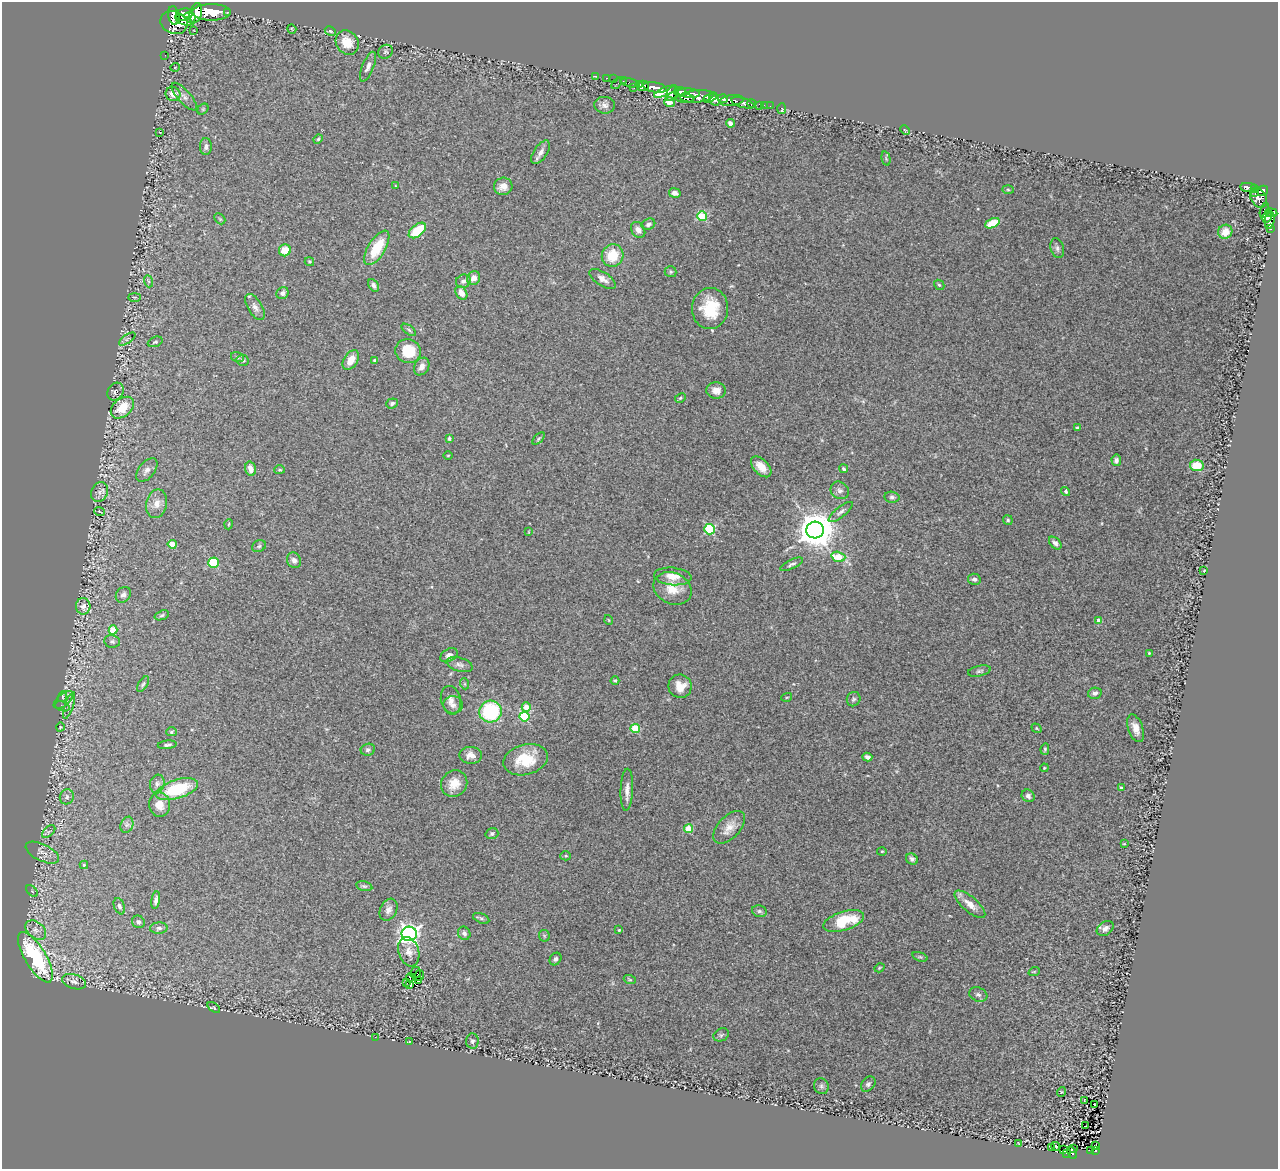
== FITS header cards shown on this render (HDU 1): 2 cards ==
NAXIS1  =                 1276
NAXIS2  =                 1167

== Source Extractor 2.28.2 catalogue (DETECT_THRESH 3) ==
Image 1276 x 1167 px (HDU 1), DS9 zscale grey, 1 PNG px = 1 image px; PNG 1280 x 1171 px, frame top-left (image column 1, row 1167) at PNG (2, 2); each listed source drawn as its Kron ellipse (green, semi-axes under 4 px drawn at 4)
Background 0.127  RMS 0.018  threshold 0.0549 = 3 sigma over >= 5 px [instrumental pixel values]
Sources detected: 252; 1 with non-positive FLUX_AUTO (blend fragments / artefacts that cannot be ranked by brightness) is neither listed nor drawn; the other 251 listed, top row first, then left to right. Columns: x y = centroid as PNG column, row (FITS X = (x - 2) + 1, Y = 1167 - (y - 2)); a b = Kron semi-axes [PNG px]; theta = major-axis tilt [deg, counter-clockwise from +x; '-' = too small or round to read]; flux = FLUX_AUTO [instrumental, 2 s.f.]
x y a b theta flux
211 12 19 8 0 1300
227 12 3 3 - 30
196 13 10 6 75 700
174 15 9 5 -80 390
184 15 8 6 7 330
190 17 6 5 - 280
184 20 9 4 -21 180
174 23 14 11 -20 410
292 29 5 2 - 1
194 31 2 2 - 5.5
330 31 6 4 -28 2.2
347 42 13 11 -54 21
386 52 7 6 - 2.6
165 55 2 2 - 2.8
175 67 5 3 - 0.84
368 67 16 6 68 6.6
595 76 3 2 - 8.8
606 78 3 2 - 4.3
613 79 2 2 - 9.5
623 81 2 2 - 4.1
617 83 6 3 49 21
630 83 10 3 -10 29
639 85 4 3 - 86
643 86 6 5 - 190
634 87 3 2 - 8.3
655 87 11 5 -10 460
665 92 11 4 23 130
680 92 5 4 - 96
672 93 8 5 61 130
689 93 11 4 -6 110
173 94 8 7 - 10
697 96 17 6 4 430
184 97 17 6 -49 6.7
710 98 7 4 28 260
685 99 9 4 0 45
723 99 5 4 - 110
714 100 7 4 -65 310
732 101 12 5 8 240
669 102 5 5 - 8.8
743 103 12 4 -18 61
751 103 4 3 - 43
605 105 10 8 -8 5.7
764 105 2 2 - 4
760 106 4 3 - 21
770 106 2 2 - 1.4
203 109 6 5 - 2
781 109 5 3 - 11
730 123 4 4 - 4.5
905 130 5 3 - 1
160 132 4 3 - 0.86
318 139 5 4 - 1.5
206 147 8 6 90 4.9
541 152 13 6 55 6.5
886 159 7 4 -75 1.7
395 186 4 3 - 0.81
503 186 9 8 - 9.9
1248 187 8 4 -7 58
1254 189 4 3 - 42
1008 190 6 4 -2 1.5
1263 191 5 5 - 110
675 193 6 5 - 4.9
1255 193 4 2 - 26
1258 198 11 7 -60 140
1264 211 8 3 73 24
1271 213 6 3 -7 72
702 216 5 4 - 64
1267 217 5 4 - 27
220 219 6 4 -45 1.7
1270 220 9 5 80 54
992 223 8 4 24 24
648 224 7 5 24 3.8
1271 229 4 3 - 9.5
417 230 10 5 39 42
638 230 8 6 -55 6.8
1225 232 7 6 - 13
377 248 19 8 59 41
1057 248 10 6 -75 3.9
285 250 6 6 - 19
613 256 11 10 - 31
309 262 5 4 - 1.4
670 272 6 5 - 2.2
473 278 7 6 - 8.1
603 279 15 7 -33 8.1
148 281 6 4 -70 1.5
463 281 8 6 28 4.4
373 285 7 4 -55 3.8
939 285 6 4 -42 1.9
282 293 6 5 - 4
461 293 7 5 -58 11
135 297 6 3 0 1.4
255 307 15 7 -59 6.6
710 308 20 18 86 49
409 330 8 4 -36 2.6
127 339 9 3 35 2.2
155 342 7 5 21 2.4
408 351 13 12 - 36
237 357 6 5 - 2.1
243 360 6 5 - 2.5
351 360 11 6 58 15
375 360 4 3 - 2.4
422 366 9 7 58 7
716 390 9 8 - 10
116 392 9 7 56 4.3
680 398 6 4 28 1.8
392 403 6 5 - 3.5
122 408 13 9 39 29
1077 428 3 3 - 2.1
449 438 4 4 - 3
538 439 7 3 45 1.7
448 455 5 3 - 1
1116 460 6 4 -85 3.6
1197 465 6 5 - 27
761 467 12 7 -46 14
250 469 7 5 -75 12
844 469 4 3 - 1.9
147 470 13 8 51 7
280 470 5 4 - 1.3
840 490 10 8 -38 5.1
100 492 10 8 64 6.4
1066 492 5 4 - 2.6
892 497 7 5 -10 3
157 504 14 10 78 12
99 511 5 2 - 0.82
841 512 15 5 39 4.7
1008 520 5 4 - 1.6
229 524 5 3 - 1.1
710 529 5 5 - 110
815 530 8 8 - 3400
528 532 4 2 - 0.92
1055 543 7 5 -44 4.2
172 544 4 4 - 28
259 546 7 5 27 2.8
838 557 7 5 -16 32
294 560 8 7 - 5.6
214 563 5 5 - 55
791 564 12 4 25 3.5
1204 571 3 2 - 1.2
673 576 19 8 -6 14
974 579 6 5 - 4.1
672 588 20 15 -26 23
123 595 8 7 - 4.2
83 606 8 7 - 5.7
162 615 7 4 20 2.3
609 620 5 3 - 0.96
1099 621 4 4 - 16
113 630 4 4 - 31
112 641 8 6 -9 3.1
1149 653 4 2 - 0.98
449 655 9 6 30 4.6
460 665 13 6 -17 5.4
979 671 12 5 13 3.1
615 680 4 4 - 1.6
143 684 9 4 56 2.3
465 684 6 3 -71 1.4
680 686 12 11 - 16
1095 693 7 5 13 4.4
62 696 6 3 71 1.5
787 697 5 3 - 1.1
854 699 7 6 - 2.7
63 700 11 6 40 5.7
451 700 14 10 -77 9
69 705 14 4 72 4.5
453 705 10 8 -5 6.3
62 706 7 4 -19 2.3
526 707 5 4 - 13
490 712 11 11 - 98
524 716 5 5 - 94
60 727 4 3 - 0.96
635 728 4 4 - 56
1036 728 5 4 - 1.3
1136 728 14 7 -71 11
171 732 5 4 - 1.9
167 745 9 3 6 2.8
1045 749 5 4 - 1.9
368 750 7 6 - 3.2
471 755 11 8 -2 10
867 757 5 4 - 4.8
526 760 22 15 15 39
1044 768 4 3 - 1.1
157 784 9 7 76 4.5
454 784 14 12 48 17
1121 788 4 3 - 2.2
177 789 22 9 17 68
627 790 21 6 88 9.1
1028 796 7 6 - 4
67 797 7 7 - 3
160 805 12 10 -84 13
127 825 8 6 67 4.1
729 827 20 11 47 14
688 829 4 4 - 29
49 832 8 4 44 2.5
492 834 6 5 - 3
1124 844 4 2 - 0.9
882 851 5 3 - 1.2
42 853 18 8 -26 8.9
566 856 5 4 - 1.5
912 859 6 5 - 3.1
84 865 4 4 - 1.7
364 886 8 4 -13 2.5
32 891 7 4 -45 1.8
156 900 9 4 81 4.2
970 904 19 7 -41 12
119 906 8 5 -68 3.4
388 910 12 8 62 6.7
759 911 7 5 -14 2.9
481 918 8 5 -23 2.6
844 921 21 9 17 54
138 922 6 6 - 3.7
159 928 8 5 3 3.2
1105 928 9 6 33 4.8
36 930 12 8 -41 8.4
619 930 3 3 - 1.1
464 933 7 6 - 3.9
409 934 7 7 - 660
544 936 6 5 - 1.9
409 952 15 10 -72 10
35 957 29 10 -59 140
920 957 8 4 -18 2.1
555 959 7 5 54 3.1
879 968 5 3 - 1.2
1034 972 5 3 - 1.1
415 973 6 5 - 2.3
419 976 5 3 - 1.3
410 978 4 2 - 3.7
630 980 6 4 -19 1.9
418 981 2 2 - 1.5
74 982 12 7 -18 5.9
407 983 3 2 - 1.4
410 985 3 3 - 2.7
978 994 9 7 -20 4.3
214 1008 7 4 -37 1.4
721 1035 8 6 28 2.3
375 1037 2 2 - 33
472 1041 7 6 - 3.7
409 1042 4 2 - 1.1
868 1084 8 6 50 3.5
821 1086 8 7 - 3.6
1061 1092 5 3 - 0.93
1084 1100 4 2 - 1.2
1095 1105 3 2 - 0.91
1086 1126 3 2 - 1.1
1019 1144 3 2 - 0.73
1095 1145 3 2 - 2.1
1055 1146 5 3 - 1.5
1051 1148 4 2 - 1
1074 1149 3 2 - 1.9
1064 1150 4 3 - 1.6
1090 1150 3 2 - 1.9
1096 1150 3 2 - 1.6
1067 1153 3 2 - 3.5
1072 1153 6 3 -64 6.6
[1 non-positive-flux detection neither listed nor drawn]